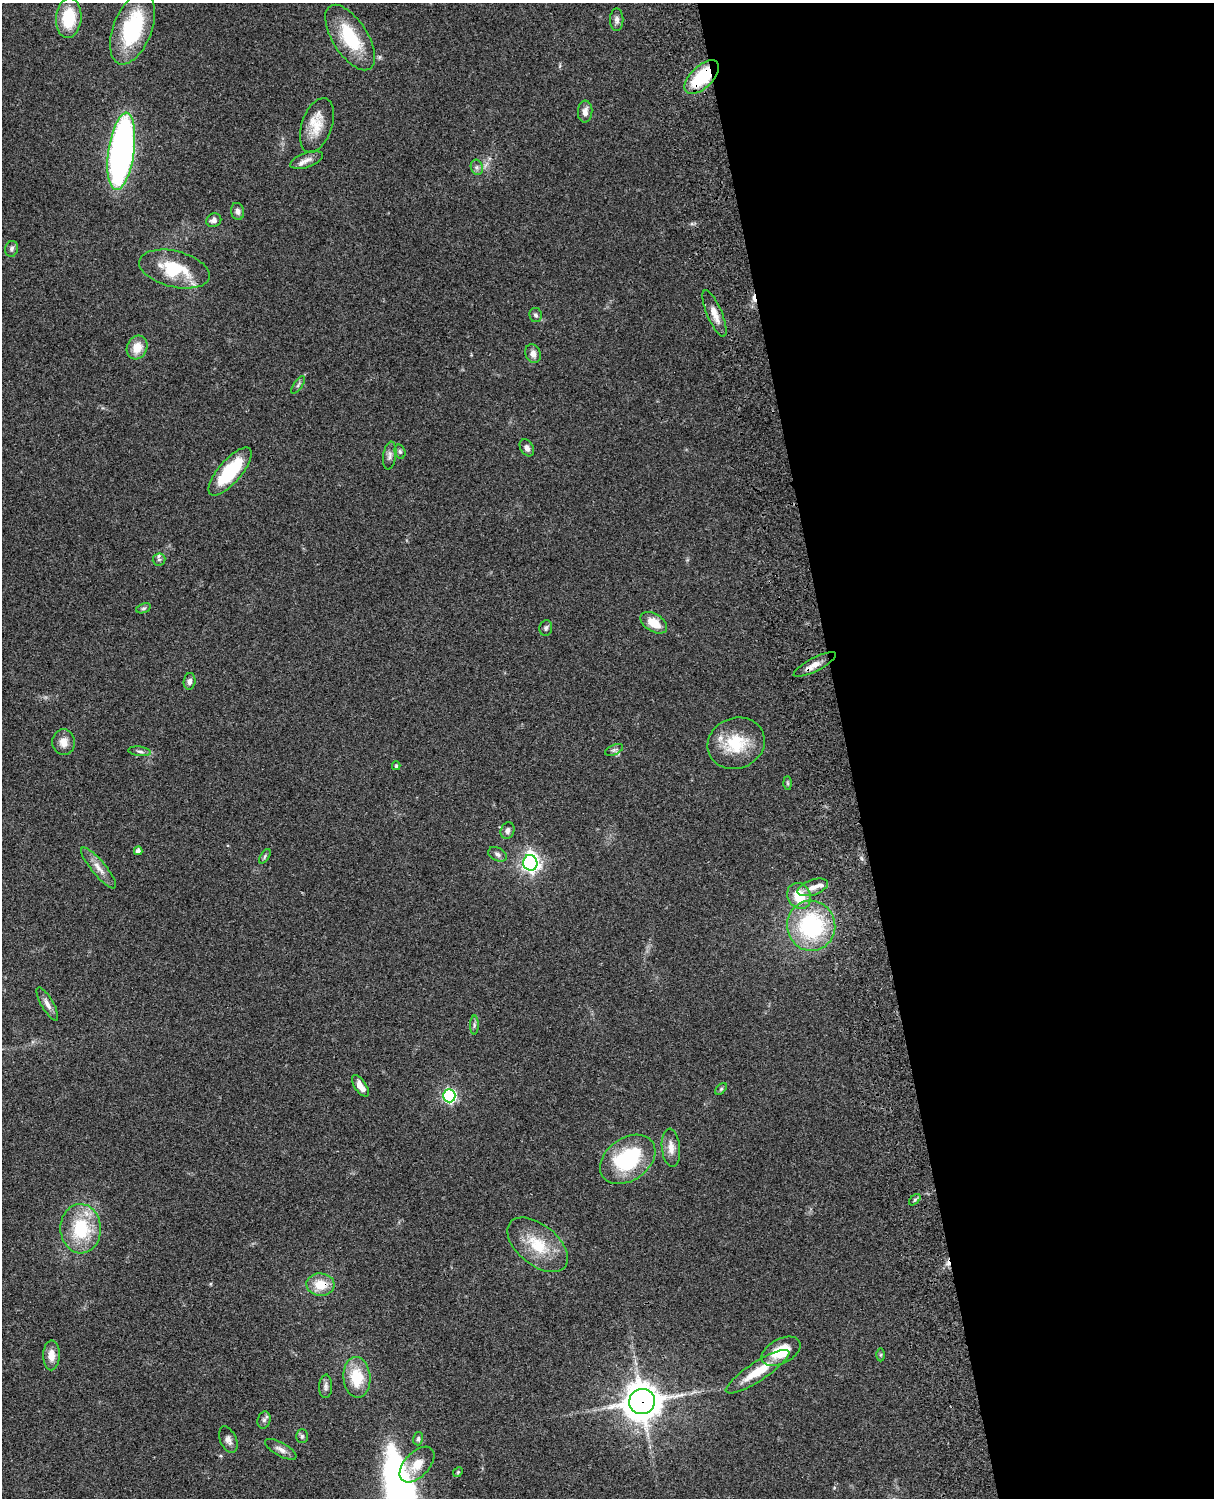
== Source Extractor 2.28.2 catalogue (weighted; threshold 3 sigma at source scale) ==
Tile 8 of 4 x 3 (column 4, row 2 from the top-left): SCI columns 3756-4967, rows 1771-3266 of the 5086 x 4924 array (HDU 1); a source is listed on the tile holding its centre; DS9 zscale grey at full resolution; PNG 1216 x 1500 px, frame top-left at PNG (2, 3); each listed source drawn as its Kron ellipse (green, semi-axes under 4 px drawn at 4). Shown black and unused: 30% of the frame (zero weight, under 3 of 4 exposures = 6% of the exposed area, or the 3 px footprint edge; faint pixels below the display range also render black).
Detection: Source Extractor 2.28.2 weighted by HDU 2 'WHT'; one run over the whole footprint, this tile lists its part. Background 0.0966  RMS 0.0063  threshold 0.0284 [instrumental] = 3 sigma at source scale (4.5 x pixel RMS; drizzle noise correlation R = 1.50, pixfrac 1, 0.05/0.05 arcsec/px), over >= 5 px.
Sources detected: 75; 2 cosmic-ray / hot-pixel residue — neither listed nor drawn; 4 inside a brighter listed object's ellipse — not listed separately; the other 69 listed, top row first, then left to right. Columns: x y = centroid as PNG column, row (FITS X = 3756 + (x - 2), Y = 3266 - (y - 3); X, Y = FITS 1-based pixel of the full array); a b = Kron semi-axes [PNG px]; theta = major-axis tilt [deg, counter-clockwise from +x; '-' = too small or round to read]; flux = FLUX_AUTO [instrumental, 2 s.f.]
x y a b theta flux
69 18 20 13 86 23
617 20 11 6 90 2.6
133 29 38 19 69 51
350 38 37 17 -57 32
702 77 21 11 44 35
585 112 11 7 86 3.6
317 125 28 15 71 13
121 151 39 13 82 260
306 160 17 7 19 3.8
477 167 8 6 -70 1.8
238 211 8 6 -78 2.5
214 220 7 6 - 2.8
12 249 8 6 73 1.8
174 269 36 18 -14 29
715 314 25 7 -67 7
535 315 7 6 - 1.5
137 347 12 10 63 8.8
533 354 9 7 -70 3.6
298 385 10 4 56 1.4
527 448 9 6 -59 2.6
400 452 7 5 -73 1.2
390 456 14 6 81 2.8
230 472 30 11 49 37
159 559 6 6 - 1.4
143 608 8 4 18 1.2
654 623 15 9 -32 10
546 628 8 6 82 1.6
815 664 23 6 27 5.7
190 681 8 6 83 2.5
64 742 13 11 -85 5.5
736 743 29 25 22 26
614 750 10 5 24 1.5
140 751 11 4 -6 1.9
396 766 4 4 - 0.79
788 783 7 4 -89 0.89
507 831 8 6 69 2.3
138 851 4 4 - 2.7
497 854 10 6 -26 2.2
265 856 8 4 56 1.1
530 863 8 7 - 270
99 868 26 7 -50 5.9
813 887 16 7 19 5.4
799 896 13 11 -62 16
811 926 25 24 - 70
47 1004 19 6 -60 3.5
474 1025 9 4 90 1.4
360 1086 12 5 -56 6.4
721 1089 7 4 45 0.93
449 1096 6 6 - 120
671 1148 19 9 -84 5.8
628 1159 30 21 35 52
915 1200 7 4 44 1.2
81 1229 25 20 -88 34
538 1245 35 20 -39 24
320 1285 14 11 -4 12
781 1351 21 12 28 19
51 1355 15 8 89 6.5
881 1355 6 4 89 0.88
758 1372 37 9 33 18
357 1377 20 13 -85 20
326 1386 12 6 88 2.3
642 1401 13 12 - 1300
264 1420 9 6 74 1.6
302 1436 7 5 -89 1.2
418 1439 7 5 75 1.2
228 1440 14 8 -67 3.4
281 1449 17 6 -29 3.5
417 1465 22 12 46 9.8
458 1472 5 4 - 0.73
Overlapping masked pixels (flux is a lower limit): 4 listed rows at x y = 702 77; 815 664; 320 1285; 642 1401